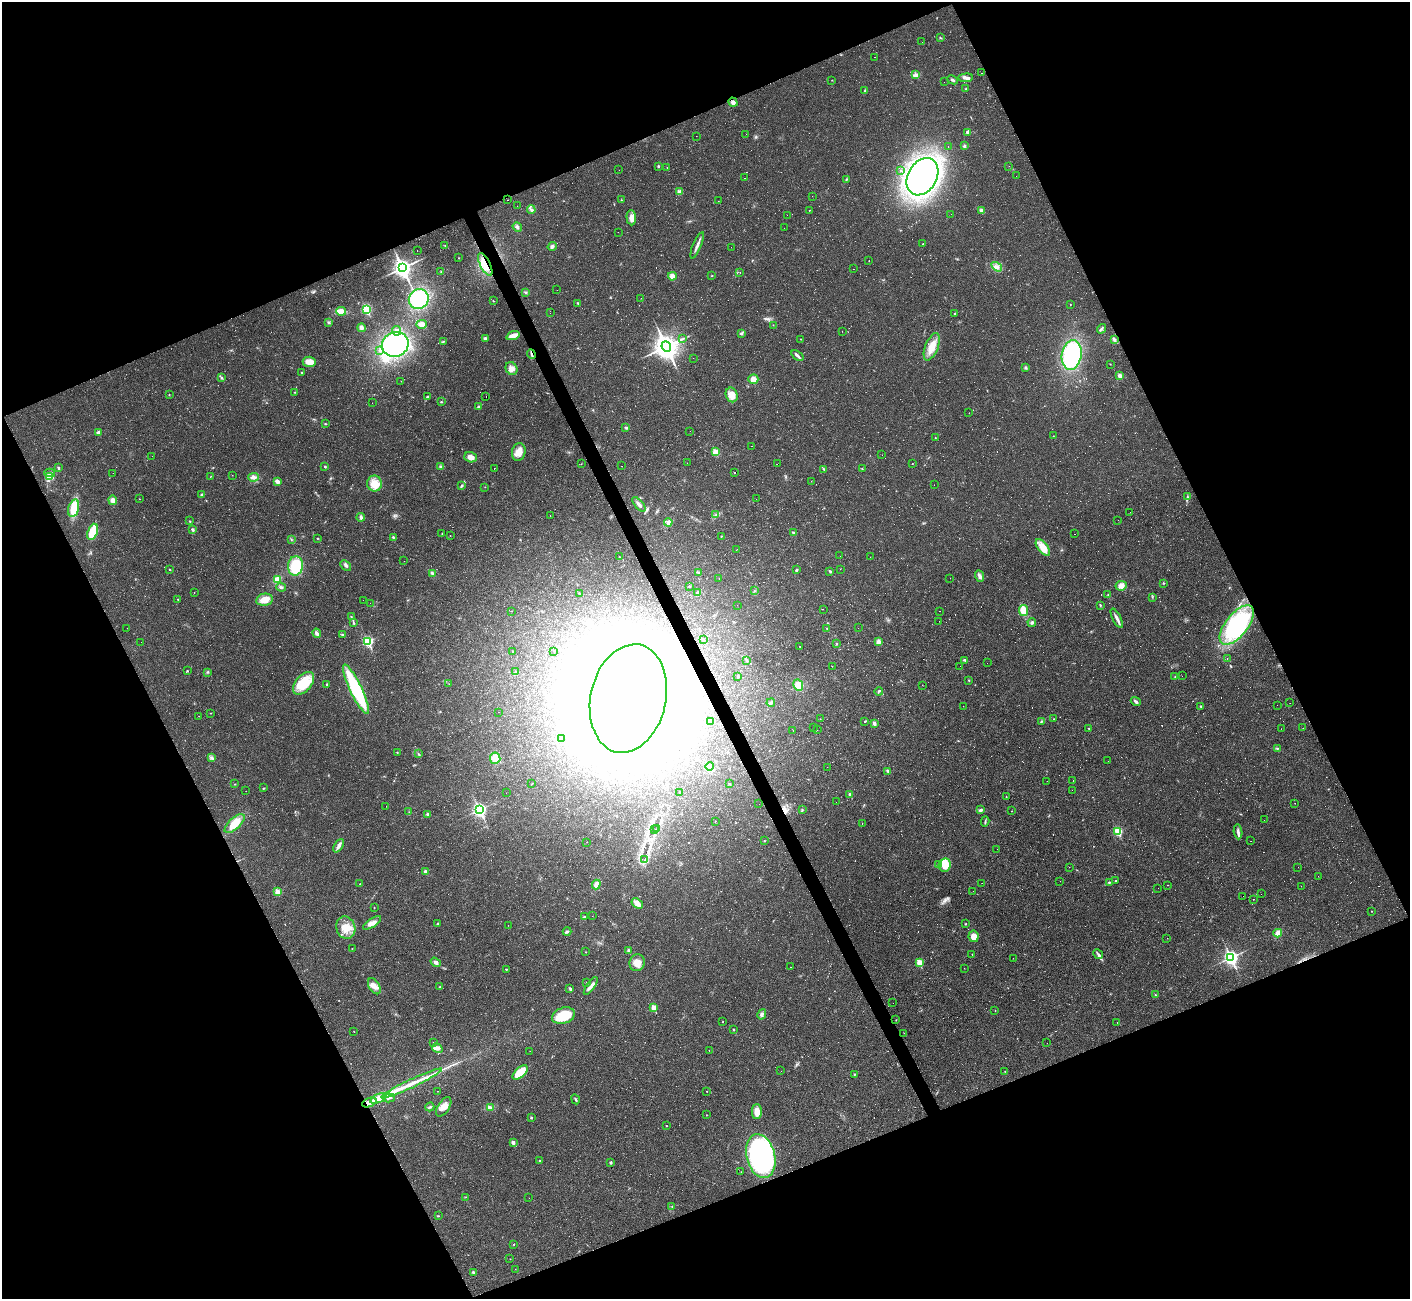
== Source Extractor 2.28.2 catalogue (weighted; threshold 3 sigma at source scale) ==
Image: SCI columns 3-5632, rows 283-5468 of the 5632 x 5620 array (HDU 1 of 3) = the unmasked area's bounding box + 8 px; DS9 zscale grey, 4 x 4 block average (1 PNG px = mean of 4 x 4 image px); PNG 1412 x 1301 px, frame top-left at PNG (2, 2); each listed source drawn as its Kron ellipse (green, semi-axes under 4 px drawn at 4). Shown black and unused: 44% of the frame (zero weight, under 2 of 3 exposures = <1% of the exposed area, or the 3 px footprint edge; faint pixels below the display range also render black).
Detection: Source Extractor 2.28.2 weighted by HDU 2 'WHT'. Background 0.037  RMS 0.0064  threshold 0.0287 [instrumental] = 3 sigma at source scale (4.5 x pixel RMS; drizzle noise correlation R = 1.50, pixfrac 1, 0.05/0.05 arcsec/px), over >= 5 px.
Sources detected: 738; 17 too faint to see at this stretch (4 x 4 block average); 21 inside a brighter object's white glare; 265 cosmic-ray / hot-pixel residue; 1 long thin detection or spike segment (spike, bleed or trail) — neither listed nor drawn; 3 coinciding with a brighter row at this scale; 17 inside a brighter listed object's ellipse — not listed separately; the other 414 listed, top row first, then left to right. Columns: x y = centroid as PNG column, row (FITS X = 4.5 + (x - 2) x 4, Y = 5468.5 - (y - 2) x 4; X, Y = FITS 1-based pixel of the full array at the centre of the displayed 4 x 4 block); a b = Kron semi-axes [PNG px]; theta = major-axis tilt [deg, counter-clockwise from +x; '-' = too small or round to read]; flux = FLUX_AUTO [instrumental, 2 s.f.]
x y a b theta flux
941 38 3 2 - 2.4
922 42 2 2 - 1.5
875 57 2 2 - 0.7
982 73 2 2 - 1.5
916 75 4 3 - 18
966 78 7 3 4 14
832 80 2 2 - 1.1
952 80 5 2 - 6.9
944 82 2 2 - 0.52
966 89 2 2 - 2.3
865 90 3 2 - 3.6
733 102 5 3 - 12
967 132 3 3 - 7.2
746 134 2 2 - 0.45
696 136 2 2 - 1.3
948 146 2 2 - 0.56
964 146 3 3 - 4.8
658 166 2 2 - 9.9
1009 166 2 2 - 0.42
667 167 2 2 - 1.5
619 170 2 2 - 0.78
901 171 2 2 - 2.1
1016 176 2 2 - 0.48
922 177 20 14 60 1100
744 178 2 2 - 1.3
846 179 2 2 - 1.9
679 192 2 2 - 35
812 196 2 2 - 0.49
508 200 2 2 - 2.2
621 200 2 2 - 1.8
718 201 2 2 - 0.57
517 206 2 2 - 0.54
531 210 4 2 - 7.3
809 210 2 2 - 3.8
982 211 3 3 - 17
951 214 2 2 - 0.8
787 215 2 2 - 0.45
631 218 7 4 -87 20
517 227 5 3 - 10
784 228 2 2 - 1.8
618 232 2 2 - 1.3
923 244 2 2 - 3.3
697 245 14 2 67 17
445 246 2 2 - 1.3
552 246 5 3 - 7.6
731 247 2 2 - 0.36
417 251 2 2 - 7.4
459 258 2 2 - 2
869 261 2 2 - 1.4
485 264 12 5 -64 45
997 267 6 3 -34 11
402 268 4 3 - 2100
854 269 2 2 - 0.46
441 272 2 2 - 2
740 272 2 2 - 0.77
672 276 4 4 - 23
712 276 3 2 - 1.7
557 290 2 2 - 0.4
525 292 3 2 - 3.3
641 298 2 2 - 0.54
419 299 10 9 - 240
493 301 2 2 - 3.5
578 303 3 2 - 3.7
1070 305 2 2 - 1.2
367 309 3 2 - 290
341 311 5 3 - 44
550 313 2 2 - 0.4
955 314 2 2 - 5.7
329 323 2 2 - 1.6
422 324 5 3 - 23
773 325 2 2 - 1.1
361 328 4 3 - 11
1101 329 5 2 - 6.6
397 331 5 3 - 12
842 331 2 2 - 1
741 333 3 3 - 5.1
513 336 7 3 18 32
485 338 4 3 - 7.3
683 339 2 2 - 1.9
801 339 2 2 - 1.4
1114 339 4 2 - 5.8
443 341 2 2 - 2
395 344 13 12 - 450
666 346 5 4 - 3500
932 347 14 6 68 53
380 351 3 2 - 3.9
531 354 5 2 - 8.3
797 355 7 3 -37 9.8
1072 355 15 10 81 360
693 358 2 2 - 0.44
309 362 7 5 -2 35
1110 364 2 2 - 1.5
511 368 7 5 -60 20
1025 368 2 2 - 2.8
302 372 2 2 - 1.9
1120 376 2 2 - 50
222 377 2 2 - 3.4
753 379 5 5 - 29
401 381 2 2 - 1.1
295 392 2 2 - 2.3
169 394 2 2 - 1.7
732 395 7 6 - 42
427 396 3 2 - 3.9
486 396 2 2 - 30
441 402 2 2 - 3.3
372 403 2 2 - 0.72
479 406 2 2 - 1.9
969 413 2 2 - 0.61
325 424 2 2 - 2.8
626 428 3 3 - 4.4
690 431 2 2 - 18
99 432 2 2 - 31
1053 436 2 2 - 1.1
935 438 2 2 - 1.6
751 446 2 2 - 9.5
519 452 9 6 75 36
716 452 4 3 - 32
882 455 2 2 - 0.42
152 456 2 2 - 0.4
471 457 6 5 - 25
687 463 2 2 - 0.6
581 464 2 2 - 1.1
777 464 2 2 - 51
912 464 2 2 - 1.2
622 466 2 2 - 6.4
325 467 2 2 - 4.8
441 467 2 2 - 8.8
58 468 2 2 - 4.8
494 468 2 2 - 3.9
824 469 3 2 - 3.3
862 469 2 2 - 2.2
735 472 2 2 - 75
50 473 5 2 - 7.4
113 473 2 2 - 0.44
232 475 2 2 - 0.64
49 476 3 2 - 20
210 477 3 2 - 1.3
254 477 5 3 - 12
277 481 3 3 - 20
811 481 2 2 - 1.1
374 483 8 7 - 51
934 485 2 2 - 0.47
461 486 3 2 - 4.1
485 487 2 2 - 1.1
202 495 3 2 - 4.2
1187 497 2 2 - 2.4
139 499 2 2 - 0.94
756 499 2 2 - 0.72
113 500 5 4 - 16
639 504 9 3 -49 14
74 508 9 5 75 83
1130 512 2 2 - 0.55
716 515 2 2 - 1.8
550 516 2 2 - 2.6
361 517 4 2 - 12
1118 520 2 2 - 1.3
190 521 2 2 - 2.3
668 522 4 4 - 10
192 530 3 2 - 7
93 532 8 5 70 81
442 533 2 2 - 1.6
794 533 2 2 - 14
1075 534 2 2 - 0.65
450 536 2 2 - 0.93
721 536 2 2 - 1.8
393 537 2 2 - 11
317 538 2 2 - 2.2
291 539 2 2 - 1.1
1043 548 10 5 -52 56
736 550 2 2 - 0.68
840 556 2 2 - 2.5
619 557 2 2 - 3.5
870 557 2 2 - 0.52
404 561 2 2 - 1.8
346 565 6 2 -43 8.8
295 566 10 7 85 130
840 569 2 2 - 0.54
170 570 2 2 - 5
796 570 3 2 - 5.6
830 571 3 2 - 3.6
699 572 3 2 - 2.5
432 573 4 3 - 6.7
980 576 6 3 -67 11
719 578 2 2 - 1.8
950 578 2 2 - 0.41
277 579 4 4 - 23
1163 583 2 2 - 2.8
689 586 2 2 - 3.3
1121 586 6 5 - 25
281 587 5 2 - 6.1
754 590 2 2 - 1.3
697 592 3 2 - 4.7
194 593 2 2 - 0.93
579 593 2 2 - 4.7
1108 594 2 2 - 1.5
1152 597 2 2 - 2.1
178 599 3 2 - 2.3
264 600 8 6 10 39
363 600 2 2 - 0.41
370 603 2 2 - 0.45
737 605 2 2 - 0.62
1100 605 2 2 - 2.7
823 609 2 2 - 0.59
1023 610 5 4 - 46
512 611 2 2 - 27
940 611 2 2 - 4.7
351 617 2 2 - 1.2
1117 618 10 3 -64 17
939 621 2 2 - 0.43
1032 622 4 2 - 5.6
353 623 4 2 - 3.3
1237 625 23 11 52 380
127 628 2 2 - 0.83
858 628 2 2 - 2
827 629 2 2 - 1.9
317 633 5 3 - 14
343 635 3 2 - 3.9
703 640 2 2 - 10
368 641 3 2 - 430
141 642 2 2 - 0.46
878 642 4 3 - 13
836 644 2 2 - 3
800 646 2 2 - 1.8
554 651 2 2 - 1.5
512 652 2 2 - 1
1227 658 2 2 - 6.7
747 660 3 2 - 2.5
965 660 3 2 - 5.5
987 663 2 2 - 0.42
832 666 2 2 - 66
960 666 2 2 - 0.37
187 671 2 2 - 2.6
516 671 3 2 - 2.4
207 672 3 2 - 2.6
738 676 2 2 - 6.3
1182 676 2 2 - 0.56
1175 677 2 2 - 1.7
969 680 2 2 - 2.1
304 683 13 8 49 100
449 684 2 2 - 1.3
327 685 2 2 - 4.7
798 685 6 5 - 32
922 685 2 2 - 0.55
356 689 27 6 -64 290
879 691 4 2 - 4.4
628 698 55 37 78 3300
1136 702 5 3 - 8.7
771 703 4 2 - 5.9
1290 703 2 2 - 0.81
1277 705 2 2 - 2.3
963 706 2 2 - 0.96
1201 706 3 2 - 3.6
499 712 2 2 - 1.2
210 713 2 2 - 1.2
199 716 2 2 - 0.66
820 719 2 2 - 1.2
1054 719 2 2 - 1.8
711 721 2 2 - 0.47
865 721 3 2 - 2.8
1041 721 4 2 - 3.4
874 723 4 2 - 9.8
814 728 2 2 - 1.1
1089 728 2 2 - 1.9
1303 728 2 2 - 1
1281 729 2 2 - 0.88
793 730 2 2 - 1.6
817 730 2 2 - 0.77
562 739 2 2 - 1
1277 748 3 2 - 2.8
397 752 2 2 - 4.2
418 754 2 2 - 2.6
211 758 4 2 - 5.1
495 758 5 5 - 45
1108 761 2 2 - 0.43
710 766 4 4 - 11
827 767 2 2 - 0.79
888 771 3 2 - 6.9
1047 781 2 2 - 0.43
1073 781 2 2 - 1.9
235 784 2 2 - 1.9
532 784 2 2 - 1.4
729 784 2 2 - 4
263 788 2 2 - 1.8
1072 790 2 2 - 2.5
246 791 2 2 - 0.42
680 792 2 2 - 5.8
506 793 2 2 - 0.64
850 794 3 2 - 4.4
1006 797 2 2 - 1.7
836 802 2 2 - 0.69
1295 803 2 2 - 7
759 804 2 2 - 0.82
386 806 2 2 - 0.49
479 810 4 3 - 650
802 810 2 2 - 2.2
981 810 3 3 - 5.7
1012 811 2 2 - 1
409 812 2 2 - 1.2
427 814 2 2 - 12
1264 820 2 2 - 0.52
985 821 5 2 - 4.7
715 822 2 2 - 1.1
862 823 2 2 - 1.4
235 824 12 5 43 59
657 828 2 2 - 0.74
655 830 2 2 - 1.2
1118 831 2 2 - 240
1238 832 7 2 -84 9.6
764 841 2 2 - 1.9
1251 841 2 2 - 0.55
587 842 2 2 - 0.65
339 846 7 3 61 13
997 849 2 2 - 0.48
645 859 2 2 - 1.2
938 865 3 2 - 8.7
945 865 6 6 - 58
1069 867 2 2 - 0.7
1298 867 2 2 - 0.49
425 872 2 2 - 32
1318 876 2 2 - 0.76
1060 881 2 2 - 0.54
1115 881 3 2 - 1.9
1109 882 2 2 - 2.4
982 883 2 2 - 0.5
360 884 2 2 - 0.99
596 884 5 3 - 21
1168 885 2 2 - 2.3
1301 886 2 2 - 0.54
1158 888 2 2 - 1.1
973 891 2 2 - 0.49
277 892 2 2 - 72
1261 894 2 2 - 2.7
1243 896 2 2 - 74
1253 899 2 2 - 1.3
637 903 6 4 -36 23
374 907 2 2 - 2.1
1372 911 2 2 - 2.3
592 916 2 2 - 0.73
584 917 4 2 - 4.4
372 923 10 4 33 21
437 924 3 2 - 1.7
965 924 3 2 - 2.2
508 925 2 2 - 0.88
346 928 11 9 -73 58
567 932 4 3 - 5.9
1278 933 4 3 - 24
974 936 6 5 - 30
1167 938 2 2 - 24
352 949 2 2 - 1.2
629 951 2 2 - 30
586 952 2 2 - 1.2
972 954 2 2 - 2.4
1098 954 5 2 - 7.4
1231 957 3 3 - 1000
1013 958 2 2 - 0.76
436 962 5 3 - 9.2
637 963 8 7 - 33
919 963 2 2 - 130
791 967 2 2 - 15
964 968 2 2 - 0.89
506 969 2 2 - 2.6
587 983 2 2 - 2.7
374 986 9 5 -59 23
591 986 10 2 55 17
440 987 2 2 - 2.1
570 988 3 2 - 6.4
1155 994 3 2 - 2.2
893 1003 2 2 - 0.37
654 1008 2 2 - 89
995 1010 2 2 - 1
762 1014 5 3 - 8.9
563 1016 12 8 19 110
896 1020 2 2 - 1.3
723 1022 2 2 - 2.4
1117 1022 2 2 - 1.3
733 1030 2 2 - 4.6
354 1032 2 2 - 0.89
904 1033 2 2 - 1.3
433 1043 2 2 - 1.3
1047 1043 2 2 - 0.4
437 1048 6 4 -31 13
709 1050 2 2 - 1.2
530 1051 2 2 - 0.44
781 1071 2 2 - 0.65
1005 1071 2 2 - 0.84
520 1072 9 5 41 79
854 1074 2 2 - 2.7
411 1083 33 3 25 64
437 1091 2 2 - 0.81
707 1091 2 2 - 1.1
378 1098 9 2 22 100
389 1098 6 2 12 6.2
576 1099 5 2 - 4.5
369 1102 7 2 23 54
430 1107 5 2 - 5.1
444 1107 11 6 57 30
490 1107 3 3 - 6.5
757 1112 7 5 -89 36
706 1115 2 2 - 1.1
531 1118 2 2 - 6.7
666 1126 2 2 - 1.9
513 1143 2 2 - 26
761 1156 22 14 -76 890
540 1161 2 2 - 2.4
611 1163 3 2 - 4.7
741 1172 2 2 - 1.4
466 1197 2 2 - 1.1
529 1198 2 2 - 0.63
672 1206 2 2 - 2
438 1216 2 2 - 2
514 1244 2 2 - 1.7
510 1259 2 2 - 0.71
515 1269 2 2 - 0.68
473 1272 2 2 - 13
Overlapping masked pixels (flux is a lower limit): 4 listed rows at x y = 485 264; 531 354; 628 698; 369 1102
Diffuse or blended objects may show on this block-average render without a row.